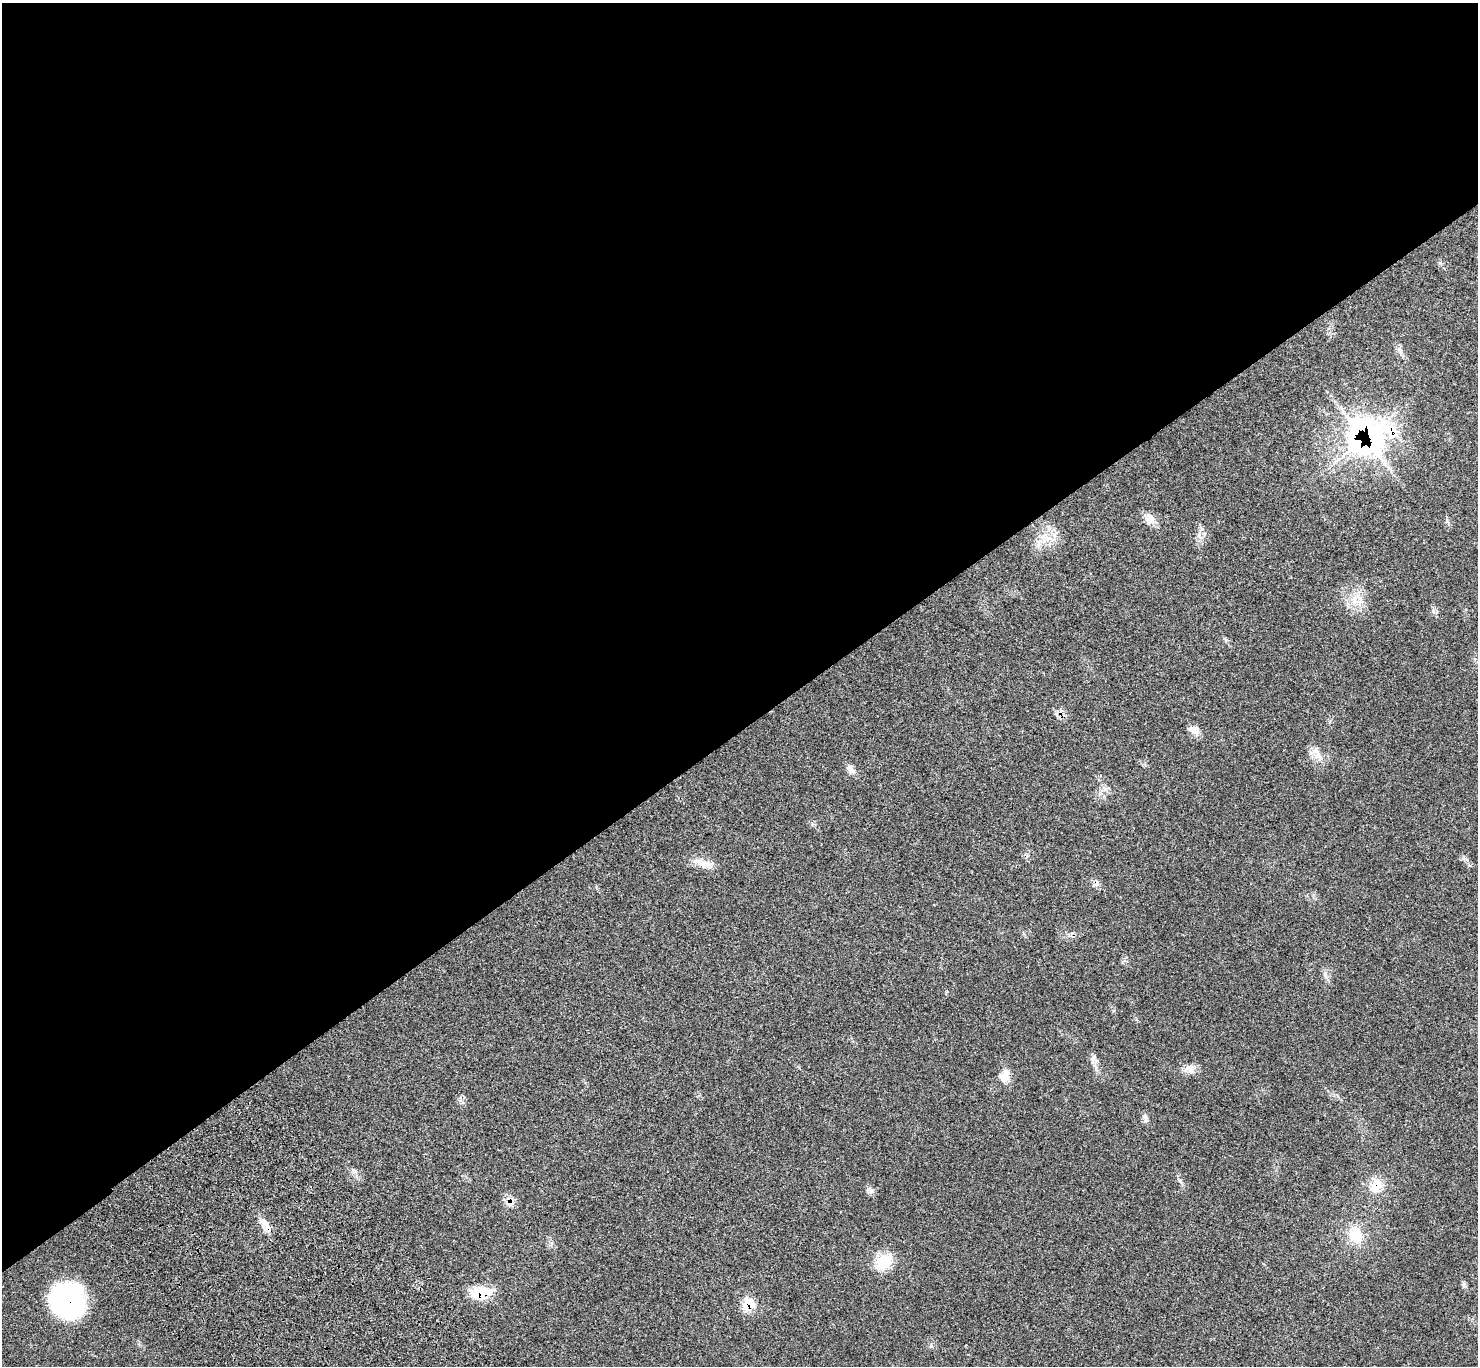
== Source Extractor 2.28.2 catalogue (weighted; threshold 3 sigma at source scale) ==
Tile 2 of 4 x 4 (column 2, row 1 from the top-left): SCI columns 1573-3048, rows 4335-5698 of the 6102 x 6074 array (HDU 1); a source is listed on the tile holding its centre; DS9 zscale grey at full resolution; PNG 1480 x 1368 px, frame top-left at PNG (2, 3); no overlay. Shown black and unused: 54% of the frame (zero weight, under 3 of 4 exposures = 6% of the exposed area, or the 3 px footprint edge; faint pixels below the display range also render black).
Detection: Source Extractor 2.28.2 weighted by HDU 2 'WHT'; one run over the whole footprint, this tile lists its part. Background 0.0683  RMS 0.0056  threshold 0.025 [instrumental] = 3 sigma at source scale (4.5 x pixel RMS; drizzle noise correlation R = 1.50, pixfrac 1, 0.05/0.05 arcsec/px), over >= 5 px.
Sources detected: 27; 1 inside a brighter listed object's ellipse — not listed separately; the other 26 listed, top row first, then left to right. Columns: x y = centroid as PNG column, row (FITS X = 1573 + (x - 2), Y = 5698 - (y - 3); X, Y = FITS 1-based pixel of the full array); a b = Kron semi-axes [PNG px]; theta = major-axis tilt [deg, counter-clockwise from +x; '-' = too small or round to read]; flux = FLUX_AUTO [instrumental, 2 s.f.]
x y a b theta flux
1400 351 12 5 -63 2.1
1365 438 47 44 -67 130
1149 519 15 13 -54 5.3
1047 538 13 7 -8 4.6
1038 544 17 5 67 3.4
1355 602 10 8 -6 4.5
1193 728 17 6 12 2.9
1316 754 23 11 -38 5.6
851 770 13 9 -45 3
703 863 29 9 -18 6.4
1325 975 11 6 -77 2.1
1093 1058 7 6 - 1.7
1190 1069 19 10 7 4.2
1004 1076 19 13 64 6.1
1145 1116 9 7 -57 1.8
354 1171 9 3 -45 1.1
1179 1180 7 4 -71 0.99
1376 1186 20 16 36 9.2
871 1191 7 7 - 1.7
509 1201 14 2 49 1.3
266 1225 20 9 -62 5.4
1356 1235 23 18 -65 14
883 1262 23 17 24 14
481 1293 26 14 10 16
67 1301 34 32 -56 78
748 1304 18 16 79 9.2
Overlapping masked pixels (flux is a lower limit): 7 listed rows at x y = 1365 438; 1376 1186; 509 1201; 266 1225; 481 1293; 67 1301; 748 1304
Unlisted compact peaks at least as high as the median listed source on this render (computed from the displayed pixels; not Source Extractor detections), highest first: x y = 1440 263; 931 1346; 1199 535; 1447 521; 1433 611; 1105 789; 1464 1283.